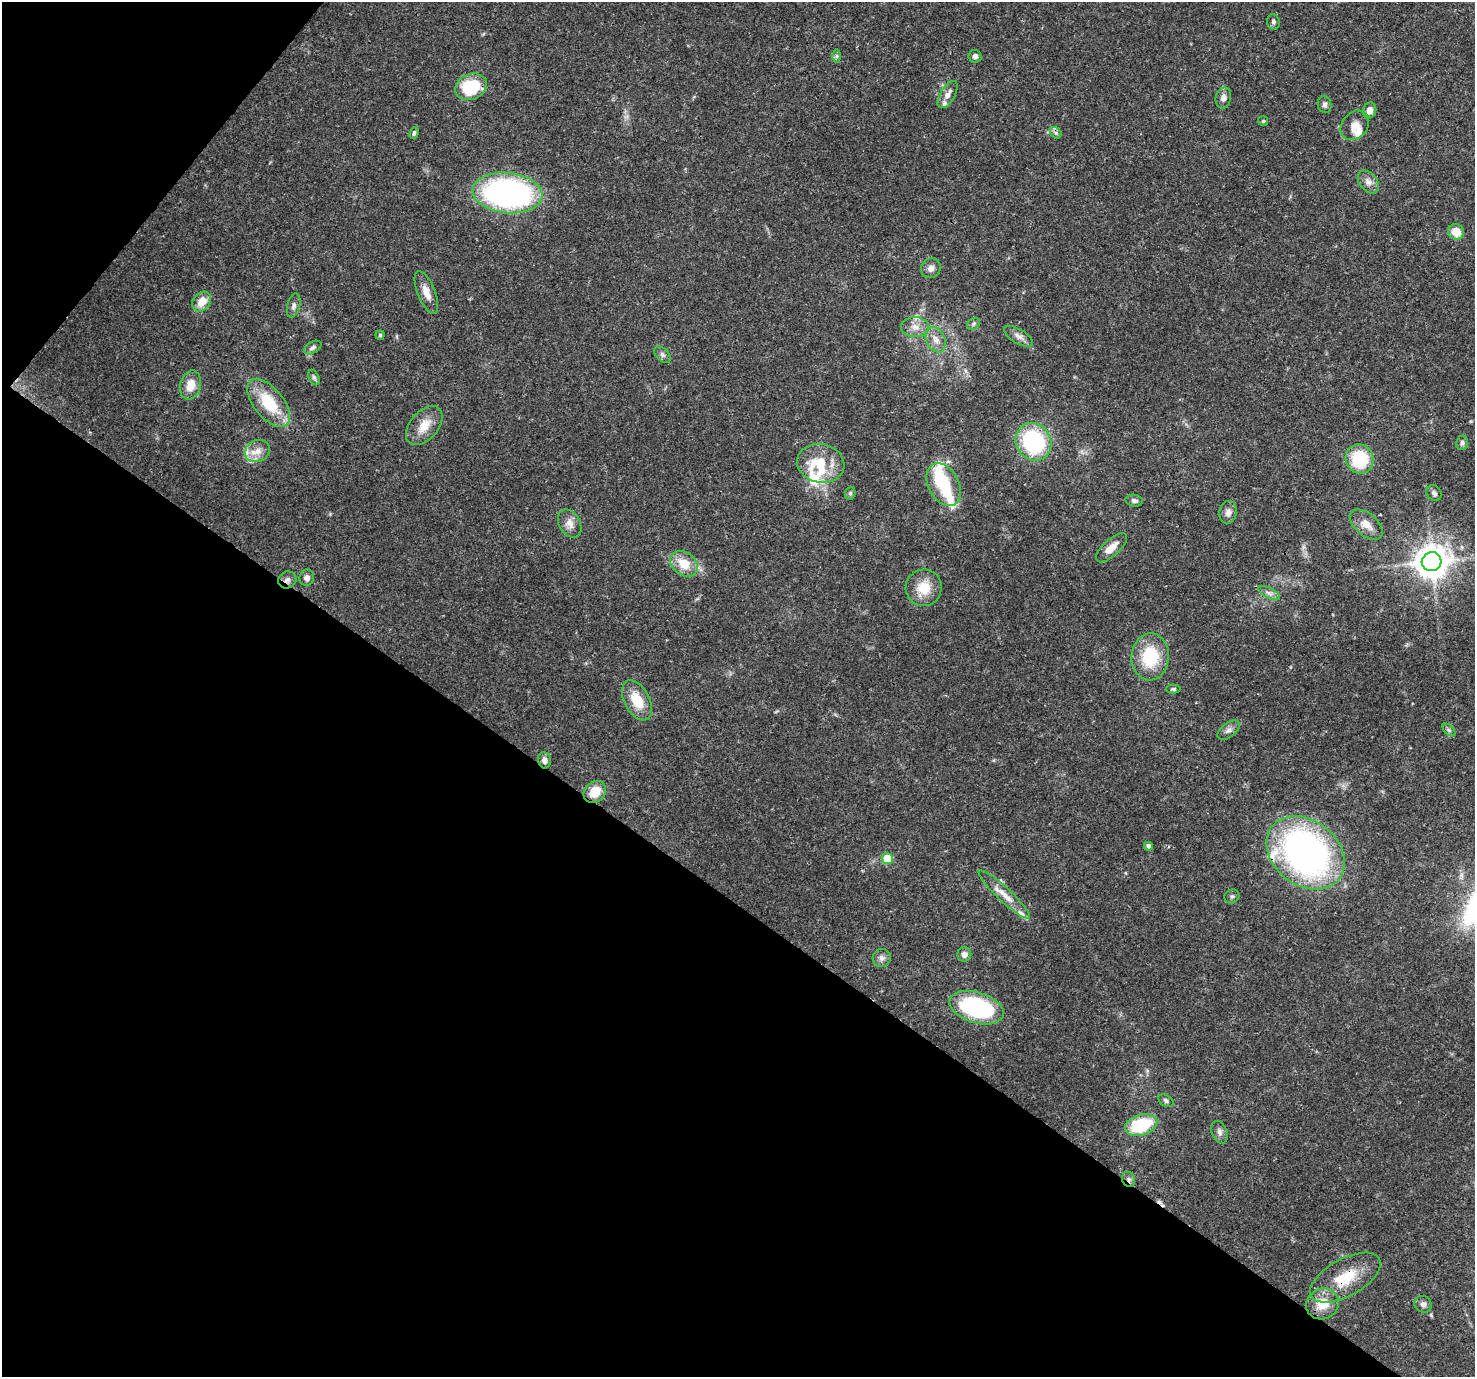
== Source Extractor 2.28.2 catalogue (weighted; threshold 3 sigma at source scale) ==
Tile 9 of 4 x 4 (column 1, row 3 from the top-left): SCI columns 86-1558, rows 1714-3088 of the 6056 x 6107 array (HDU 1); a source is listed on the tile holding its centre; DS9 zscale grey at full resolution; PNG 1477 x 1379 px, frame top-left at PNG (2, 2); each listed source drawn as its Kron ellipse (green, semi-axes under 4 px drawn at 4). Shown black and unused: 38% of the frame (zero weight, under 3 of 4 exposures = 8% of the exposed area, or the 3 px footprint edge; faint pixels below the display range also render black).
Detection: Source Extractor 2.28.2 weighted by HDU 2 'WHT'; one run over the whole footprint, this tile lists its part. Background 0.0865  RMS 0.0036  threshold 0.0162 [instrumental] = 3 sigma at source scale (4.5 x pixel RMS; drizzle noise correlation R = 1.50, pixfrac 1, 0.0396/0.0396 arcsec/px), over >= 5 px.
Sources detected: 80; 1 inside a brighter object's white glare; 1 cosmic-ray / hot-pixel residue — neither listed nor drawn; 7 inside a brighter listed object's ellipse — not listed separately; the other 71 listed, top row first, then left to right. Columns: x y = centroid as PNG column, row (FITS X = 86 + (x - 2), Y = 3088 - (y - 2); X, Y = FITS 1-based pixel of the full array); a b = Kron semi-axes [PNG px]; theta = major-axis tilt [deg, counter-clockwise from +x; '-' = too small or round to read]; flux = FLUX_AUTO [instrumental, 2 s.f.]
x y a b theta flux
1273 22 8 6 -78 0.99
837 56 7 4 90 0.7
975 56 6 6 - 1.3
471 87 16 13 22 20
948 95 15 7 60 2.6
1223 98 10 7 75 2.1
1324 104 8 7 - 1.1
1369 110 8 6 67 2.3
1263 121 5 5 - 0.45
1355 125 16 12 49 3.7
414 133 6 4 65 0.78
1056 133 6 5 - 0.85
1368 182 13 8 -50 2.2
507 193 35 20 -6 99
1456 232 8 7 - 6.1
931 268 10 9 - 2
426 292 23 8 -68 3.7
202 302 11 8 52 5.1
294 306 12 6 76 1.3
974 324 7 5 37 0.74
915 327 14 10 1 3.4
380 335 4 4 - 0.54
1018 336 16 7 -31 2.1
936 340 13 9 -66 3
313 347 9 5 28 1.1
662 355 10 6 -45 1.2
314 377 8 5 -63 0.81
191 385 15 10 76 5.5
269 403 28 14 -51 16
424 425 23 14 50 6.3
1033 442 19 17 -58 39
1462 443 7 6 - 0.96
257 451 13 10 25 3.7
1360 459 15 14 - 19
821 463 24 19 -12 14
944 484 23 15 -61 17
850 493 6 5 - 0.65
1434 493 8 7 - 1.3
1134 501 9 6 -10 1.3
1228 512 11 8 81 2
570 523 15 10 -61 3
1366 524 19 11 -39 4.4
1111 548 19 8 43 4.4
1432 562 10 9 - 690
684 564 15 11 -38 7.4
307 578 8 7 - 1.8
287 580 9 8 - 1.6
924 588 18 18 - 8
1269 593 12 5 -26 1.4
1150 657 23 18 87 17
1173 689 7 4 0 0.66
637 700 21 12 -62 8.9
1228 730 13 7 37 1.7
1449 730 8 4 -45 0.76
544 760 8 6 -78 1.7
595 792 12 10 41 7.3
1148 846 4 4 - 1.5
1306 853 43 32 -38 140
888 859 5 5 - 12
1004 895 34 7 -43 5.1
1232 896 7 6 - 0.85
964 954 7 7 - 1.9
882 958 9 9 - 1.6
977 1008 28 15 -17 46
1166 1101 8 5 -34 0.9
1141 1125 16 10 17 21
1220 1132 11 7 -71 1.5
1129 1179 7 6 - 1.1
1345 1278 39 18 29 15
1322 1304 17 15 30 7.6
1423 1304 9 8 - 1.4
Overlapping masked pixels (flux is a lower limit): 5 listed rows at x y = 471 87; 287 580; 1306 853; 1129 1179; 1345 1278